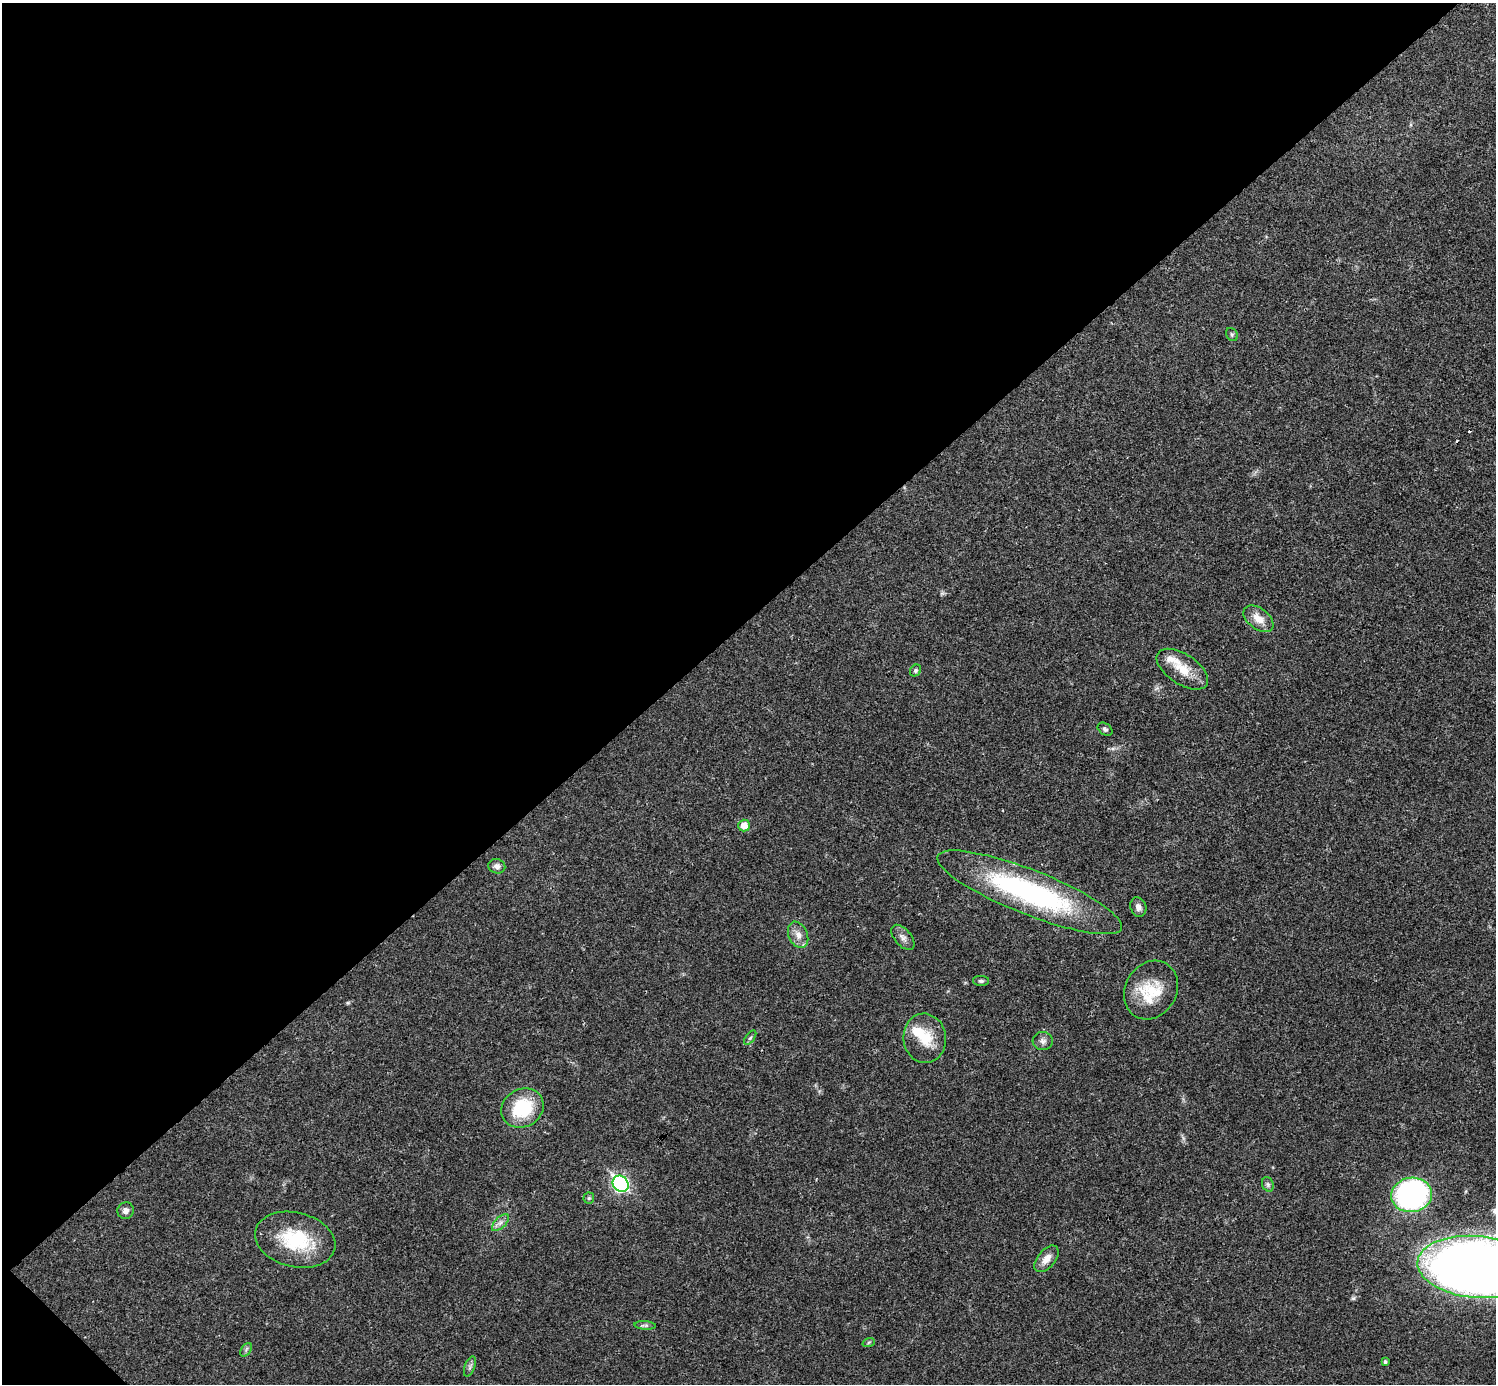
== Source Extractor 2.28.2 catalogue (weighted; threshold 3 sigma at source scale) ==
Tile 5 of 4 x 4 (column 1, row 2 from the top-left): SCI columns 1-1494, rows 2920-4301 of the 5981 x 5981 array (HDU 1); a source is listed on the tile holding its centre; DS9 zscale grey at full resolution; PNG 1498 x 1386 px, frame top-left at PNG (2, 3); each listed source drawn as its Kron ellipse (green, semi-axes under 4 px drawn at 4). Shown black and unused: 45% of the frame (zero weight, under 3 of 4 exposures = <1% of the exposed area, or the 3 px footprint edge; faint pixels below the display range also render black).
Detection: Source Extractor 2.28.2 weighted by HDU 2 'WHT'; one run over the whole footprint, this tile lists its part. Background 0.0209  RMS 0.0022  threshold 0.01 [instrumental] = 3 sigma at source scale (4.5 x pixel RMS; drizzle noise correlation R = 1.50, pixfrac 1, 0.05/0.05 arcsec/px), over >= 5 px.
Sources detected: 37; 1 inside a brighter object's white glare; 2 cosmic-ray / hot-pixel residue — neither listed nor drawn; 3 inside a brighter listed object's ellipse — not listed separately; the other 31 listed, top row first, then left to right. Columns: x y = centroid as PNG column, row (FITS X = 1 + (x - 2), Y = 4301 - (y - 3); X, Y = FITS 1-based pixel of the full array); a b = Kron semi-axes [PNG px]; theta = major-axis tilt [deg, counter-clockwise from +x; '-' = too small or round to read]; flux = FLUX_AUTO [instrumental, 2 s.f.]
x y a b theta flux
1232 335 7 5 -55 0.41
1258 619 17 10 -38 2.7
1182 669 29 15 -34 5.1
915 670 6 5 - 0.53
1105 729 8 5 -35 0.5
744 826 6 5 - 2.6
497 866 8 7 - 1
1030 892 99 22 -22 45
1138 907 10 7 -69 1
798 935 14 9 -66 1.8
903 937 15 8 -49 1.2
981 981 8 5 -1 0.49
1151 990 30 25 59 8.3
750 1038 8 4 54 0.46
925 1038 25 21 -84 6.3
1043 1041 10 9 - 0.98
522 1108 22 19 29 12
621 1184 9 7 -49 48
1268 1184 7 5 -69 0.5
1411 1195 20 17 8 55
589 1198 5 5 - 0.31
126 1211 8 8 - 1.1
500 1223 11 5 45 0.89
295 1240 41 27 -14 14
1046 1259 16 8 50 2
1476 1267 58 31 -5 340
645 1325 10 4 -4 0.5
869 1342 6 4 19 0.32
246 1350 7 4 56 0.48
1385 1362 4 3 - 0.44
470 1367 10 5 69 0.67
Isophote crosses this tile's border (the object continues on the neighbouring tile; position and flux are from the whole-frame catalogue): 1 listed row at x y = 1476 1267